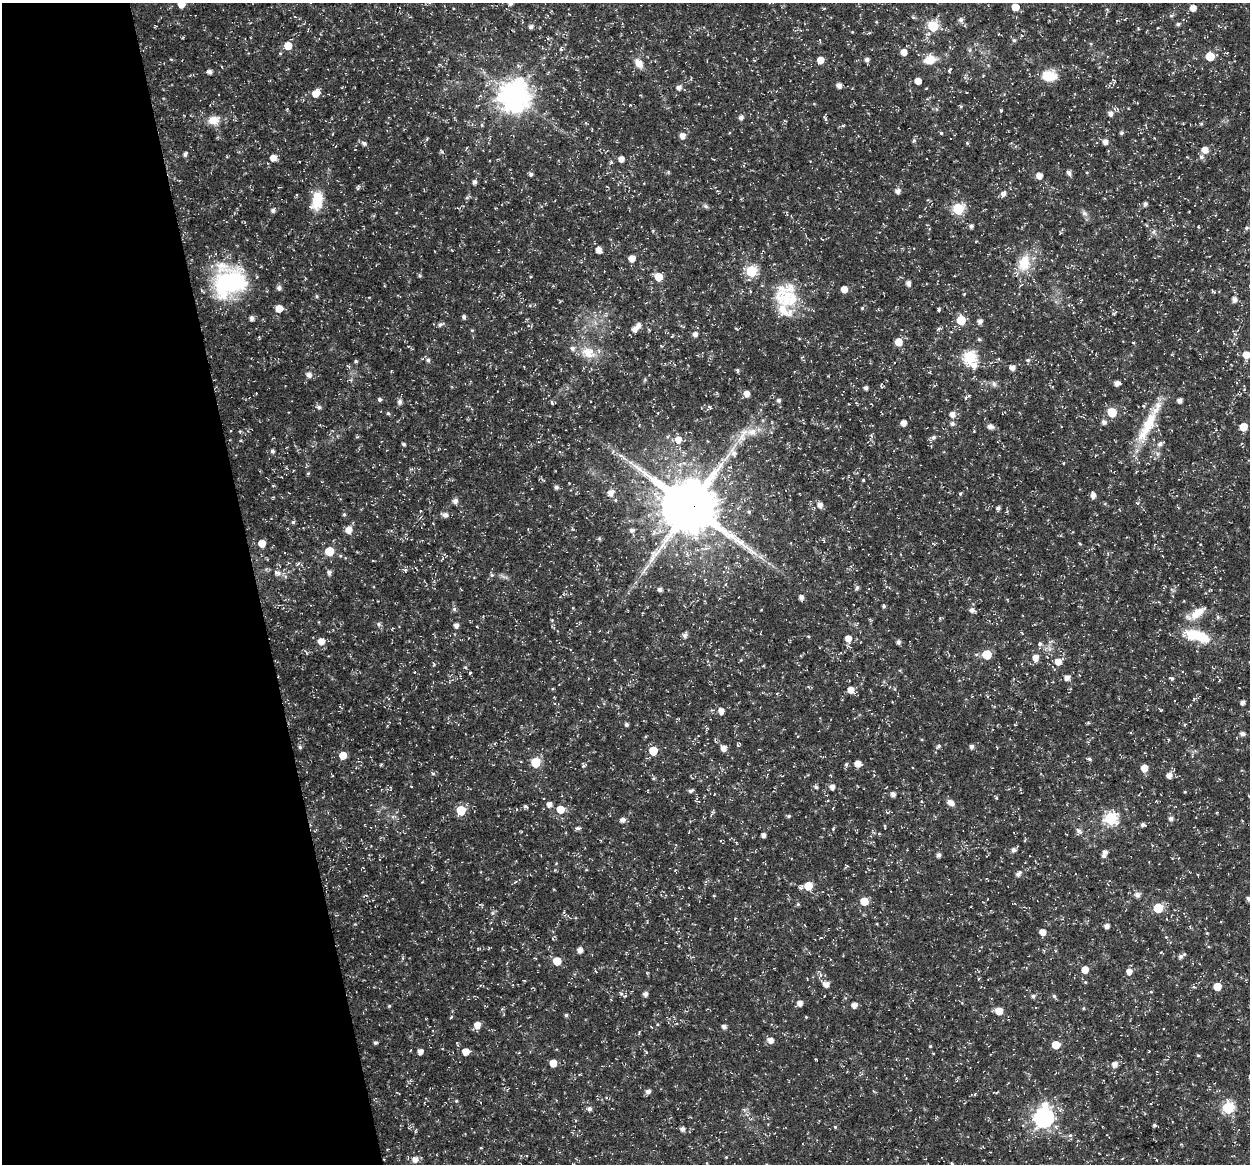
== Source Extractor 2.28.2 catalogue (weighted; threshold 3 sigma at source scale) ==
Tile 5 of 4 x 4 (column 1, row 2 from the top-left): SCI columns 52-1299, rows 2372-3533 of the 5044 x 4838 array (HDU 1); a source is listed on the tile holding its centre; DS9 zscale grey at full resolution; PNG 1252 x 1166 px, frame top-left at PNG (2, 3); no overlay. Shown black and unused: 20% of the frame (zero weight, under 3 of 5 exposures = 3% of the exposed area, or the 3 px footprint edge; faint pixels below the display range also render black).
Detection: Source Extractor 2.28.2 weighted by HDU 2 'WHT'; one run over the whole footprint, this tile lists its part. Background 0.0242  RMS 0.0022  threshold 0.00992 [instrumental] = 3 sigma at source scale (4.5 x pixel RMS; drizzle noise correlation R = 1.50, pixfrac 1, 0.0396/0.0396 arcsec/px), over >= 5 px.
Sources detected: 310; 1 long thin detection or spike segment (spike, bleed or trail) — not listed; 9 inside a brighter listed object's ellipse — not listed separately; the other 300 listed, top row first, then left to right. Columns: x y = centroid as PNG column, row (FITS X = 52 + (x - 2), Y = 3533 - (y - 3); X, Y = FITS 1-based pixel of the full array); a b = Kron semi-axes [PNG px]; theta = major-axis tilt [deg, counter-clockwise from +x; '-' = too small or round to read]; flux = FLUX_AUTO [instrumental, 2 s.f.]
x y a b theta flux
511 3 5 5 - 0.88
181 4 6 5 - 2.9
1015 7 5 5 - 4
1193 8 5 5 - 1.8
295 16 5 3 - 0.18
1171 16 6 4 18 0.32
410 17 4 3 - 0.19
913 17 6 4 -13 0.32
961 20 8 7 - 0.85
1178 24 5 4 - 0.48
933 26 6 6 - 17
531 27 5 5 - 0.7
852 32 4 3 - 0.16
820 40 4 3 - 0.21
1014 40 5 5 - 0.35
288 46 6 6 - 3.7
561 49 6 4 -73 0.37
970 50 6 5 - 0.41
904 52 6 5 - 1.9
1210 56 6 5 - 6.5
930 59 12 9 14 3.8
171 60 5 3 - 0.21
820 60 5 5 - 2.2
867 60 5 4 - 0.81
639 63 13 8 -54 1.9
949 70 7 3 53 0.33
209 72 6 4 -11 0.71
1049 76 18 12 -1 4.3
918 81 5 5 - 2.2
839 85 5 4 - 1.2
679 88 7 6 - 0.86
316 93 7 5 39 2.9
514 96 10 9 - 340
630 105 4 3 - 0.15
961 106 5 3 - 0.27
1001 110 4 3 - 0.28
1110 113 8 7 - 0.74
741 118 6 5 - 0.78
825 119 8 3 -64 0.34
214 120 14 10 10 2.7
1201 124 6 4 -1 0.25
482 125 5 4 - 0.29
843 126 5 4 - 0.34
941 133 4 4 - 0.29
1121 133 4 4 - 0.46
682 136 5 5 - 1.6
427 139 5 3 - 0.24
914 141 6 5 - 0.44
1105 142 5 5 - 1.2
364 143 6 5 - 0.63
967 143 5 4 - 0.24
1205 150 6 5 - 2.1
442 152 6 4 -20 0.3
185 154 5 5 - 0.54
1201 157 7 6 - 0.66
273 158 5 5 - 2
621 159 5 5 - 1.6
1069 173 6 4 -56 0.88
531 174 5 4 - 0.55
1039 176 5 5 - 1.9
1179 177 3 2 - 0.14
474 182 5 4 - 0.88
358 187 8 4 64 0.38
897 191 5 5 - 0.97
1003 193 6 5 - 1
467 198 6 5 - 0.38
317 201 23 13 77 5.7
1145 204 6 5 - 0.6
706 206 8 5 -27 0.46
958 209 6 6 - 18
273 210 5 5 - 0.69
1084 213 8 6 -17 0.66
971 226 4 4 - 0.69
1246 228 6 4 16 0.38
1154 232 9 4 81 0.52
599 250 7 5 -48 1.3
632 258 5 5 - 2.3
1024 263 20 13 77 5.4
751 271 6 6 - 19
420 275 5 4 - 0.33
658 277 6 5 - 4.8
230 283 41 32 30 24
908 283 6 5 - 0.88
279 288 6 6 - 0.74
844 289 5 5 - 2
750 291 4 3 - 0.21
1213 292 6 3 -40 0.27
964 294 4 3 - 0.2
317 296 5 4 - 0.31
1234 299 6 6 - 1.1
785 300 46 26 -50 11
279 308 6 5 - 3.2
862 308 5 4 - 0.25
939 309 4 3 - 0.38
464 317 6 4 -68 0.49
251 318 6 5 - 0.7
961 320 6 5 - 7.9
980 321 5 5 - 0.95
440 324 9 5 27 0.53
531 326 4 4 - 0.24
635 329 6 6 - 1.2
472 330 5 4 - 0.23
695 334 5 5 - 1
979 339 5 4 - 0.34
898 342 6 5 - 3.2
588 353 22 15 -23 4.3
1246 355 6 5 - 2.7
970 357 8 6 -67 27
428 360 6 5 - 0.48
1028 360 6 5 - 0.4
356 361 5 4 - 0.28
1012 368 6 6 - 1.1
929 372 4 4 - 0.21
309 375 7 6 - 1
1117 383 5 4 - 1.3
994 384 8 6 -74 0.6
866 388 4 4 - 0.65
747 394 6 5 - 1.6
969 395 5 3 - 0.25
379 399 5 4 - 0.45
779 400 5 5 - 0.55
1180 400 4 4 - 1.1
399 402 6 5 - 0.81
552 403 6 4 -71 0.37
319 407 6 5 - 0.57
710 407 7 2 -46 0.26
1112 412 6 6 - 6.9
388 413 5 4 - 0.31
952 414 7 6 - 1.3
1104 422 5 5 - 0.81
903 423 5 5 - 1.4
952 424 6 5 - 0.66
1148 424 63 12 63 9.2
990 426 7 5 -16 1.1
1243 427 6 5 - 3.4
974 431 5 3 - 0.22
743 435 27 10 62 4.1
934 437 7 6 - 0.63
678 440 7 7 - 2.1
404 444 4 4 - 0.47
1160 444 8 6 30 0.73
272 451 5 4 - 0.56
1064 463 4 2 - 0.18
863 480 3 3 - 0.22
556 487 5 4 - 0.65
611 493 7 6 - 1.6
960 493 5 4 - 0.3
1093 495 6 4 -79 1.2
615 500 5 3 - 0.22
455 501 8 7 - 0.75
820 505 6 6 - 1.4
691 507 18 15 -29 1500
998 508 4 4 - 0.62
749 512 5 4 - 0.34
344 514 5 4 - 0.34
445 515 6 5 - 1
293 522 5 5 - 0.36
348 530 7 6 - 2
632 530 6 5 - 0.73
599 538 5 5 - 0.29
262 543 5 5 - 3.2
1080 544 4 3 - 0.2
329 551 6 5 - 7.4
760 557 9 3 -45 0.65
405 570 6 5 - 0.38
329 572 5 5 - 0.86
277 573 11 8 -27 1.2
492 575 5 5 - 0.36
725 584 5 3 - 0.25
857 588 6 5 - 0.53
660 589 4 4 - 0.75
801 597 5 4 - 0.84
884 606 4 4 - 0.36
283 608 4 3 - 0.18
454 609 6 5 - 0.44
972 610 6 5 - 0.98
1198 613 28 12 36 3.8
1218 617 6 5 - 0.38
940 618 5 4 - 0.26
378 624 7 5 -29 0.5
456 625 5 4 - 1
685 635 7 5 72 0.73
1196 636 34 12 -15 8.2
848 638 6 5 - 2
321 641 6 6 - 2.1
898 642 5 4 - 0.63
1040 644 6 5 - 0.46
987 655 6 5 - 8.2
1036 658 7 6 - 1.7
741 660 4 4 - 0.21
1058 662 7 6 - 2.1
465 667 5 4 - 0.25
470 673 4 3 - 0.24
1067 678 6 5 - 1.3
1171 678 5 4 - 0.4
851 690 7 5 -39 2.1
1195 698 7 4 38 0.4
1243 702 4 4 - 0.82
1161 710 4 3 - 0.21
721 711 6 5 - 1.4
1185 724 5 3 - 0.2
626 725 4 4 - 0.56
1242 734 5 5 - 0.73
737 745 5 3 - 0.26
938 746 6 5 - 0.45
300 747 6 5 - 0.4
972 747 5 4 - 0.75
723 748 6 6 - 1.5
653 751 5 5 - 5.4
343 755 5 5 - 3.1
1089 759 5 4 - 0.41
536 762 6 6 - 10
846 764 6 5 - 0.38
858 764 6 5 - 2.1
380 765 4 3 - 0.27
1144 768 6 5 - 2.6
433 773 6 4 -1 0.32
1169 775 6 6 - 1.3
411 786 3 2 - 0.15
816 787 6 5 - 0.49
832 787 5 4 - 1.2
691 791 6 5 - 0.52
893 794 5 4 - 0.99
951 803 9 7 -31 1.3
549 804 6 5 - 1.2
525 806 5 4 - 0.42
560 809 6 6 - 3.6
461 810 6 5 - 8.2
789 816 5 4 - 0.32
393 817 6 5 - 0.52
1110 819 6 6 - 28
1171 819 6 5 - 0.7
622 820 6 5 - 0.93
1143 825 5 4 - 0.63
885 826 6 2 -77 0.19
578 828 6 4 8 0.55
833 829 5 4 - 0.25
1079 831 11 8 -54 0.88
763 835 4 4 - 0.9
1013 850 6 5 - 0.76
939 855 5 4 - 0.7
1104 855 6 6 - 0.8
1018 874 7 5 46 0.89
808 886 6 6 - 4.4
714 895 3 3 - 0.23
1137 895 8 7 - 0.74
1248 898 6 5 - 0.64
864 901 6 5 - 4.2
798 904 5 4 - 0.3
1158 908 6 5 - 9.8
492 913 6 5 - 0.41
1107 926 5 5 - 0.79
1042 932 5 5 - 1.8
580 950 5 5 - 1.2
1161 953 4 3 - 0.21
1181 956 7 6 - 0.62
557 961 5 5 - 4.3
1085 970 5 5 - 2.7
595 971 4 3 - 0.2
1129 972 6 6 - 1.4
826 984 6 6 - 1.4
1217 986 5 5 - 4.1
621 994 6 6 - 0.53
645 994 5 4 - 0.91
1033 996 6 5 - 0.56
1054 996 6 5 - 0.39
800 1003 5 5 - 1.3
854 1005 5 5 - 1.3
389 1006 4 4 - 0.24
1083 1008 5 3 - 0.2
999 1011 5 5 - 3.1
566 1015 4 4 - 0.38
451 1017 5 3 - 0.2
477 1025 6 5 - 2.1
652 1027 3 2 - 0.16
724 1027 5 4 - 0.85
770 1040 6 6 - 1.4
375 1043 5 4 - 0.44
1056 1045 5 5 - 4.4
930 1046 4 3 - 0.23
420 1051 4 4 - 1.3
465 1052 6 5 - 2.4
1198 1055 5 4 - 0.28
816 1060 4 2 - 0.18
553 1063 5 5 - 2.7
1115 1064 6 5 - 1.3
648 1091 5 5 - 0.92
456 1101 5 4 - 0.26
1228 1108 6 6 - 21
589 1109 5 5 - 0.77
1044 1118 9 8 - 91
751 1119 7 4 -29 0.34
1154 1125 4 4 - 0.37
835 1127 4 4 - 0.23
682 1129 5 5 - 0.79
1070 1135 6 5 - 0.45
481 1148 4 3 - 0.16
726 1157 4 3 - 0.17
415 1159 7 7 - 1.5
952 1164 5 3 - 0.22
Overlapping masked pixels (flux is a lower limit): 1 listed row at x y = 691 507
Isophote crosses this tile's border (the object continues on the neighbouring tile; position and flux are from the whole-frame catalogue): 5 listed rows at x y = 511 3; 181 4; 1246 355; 1248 898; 952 1164